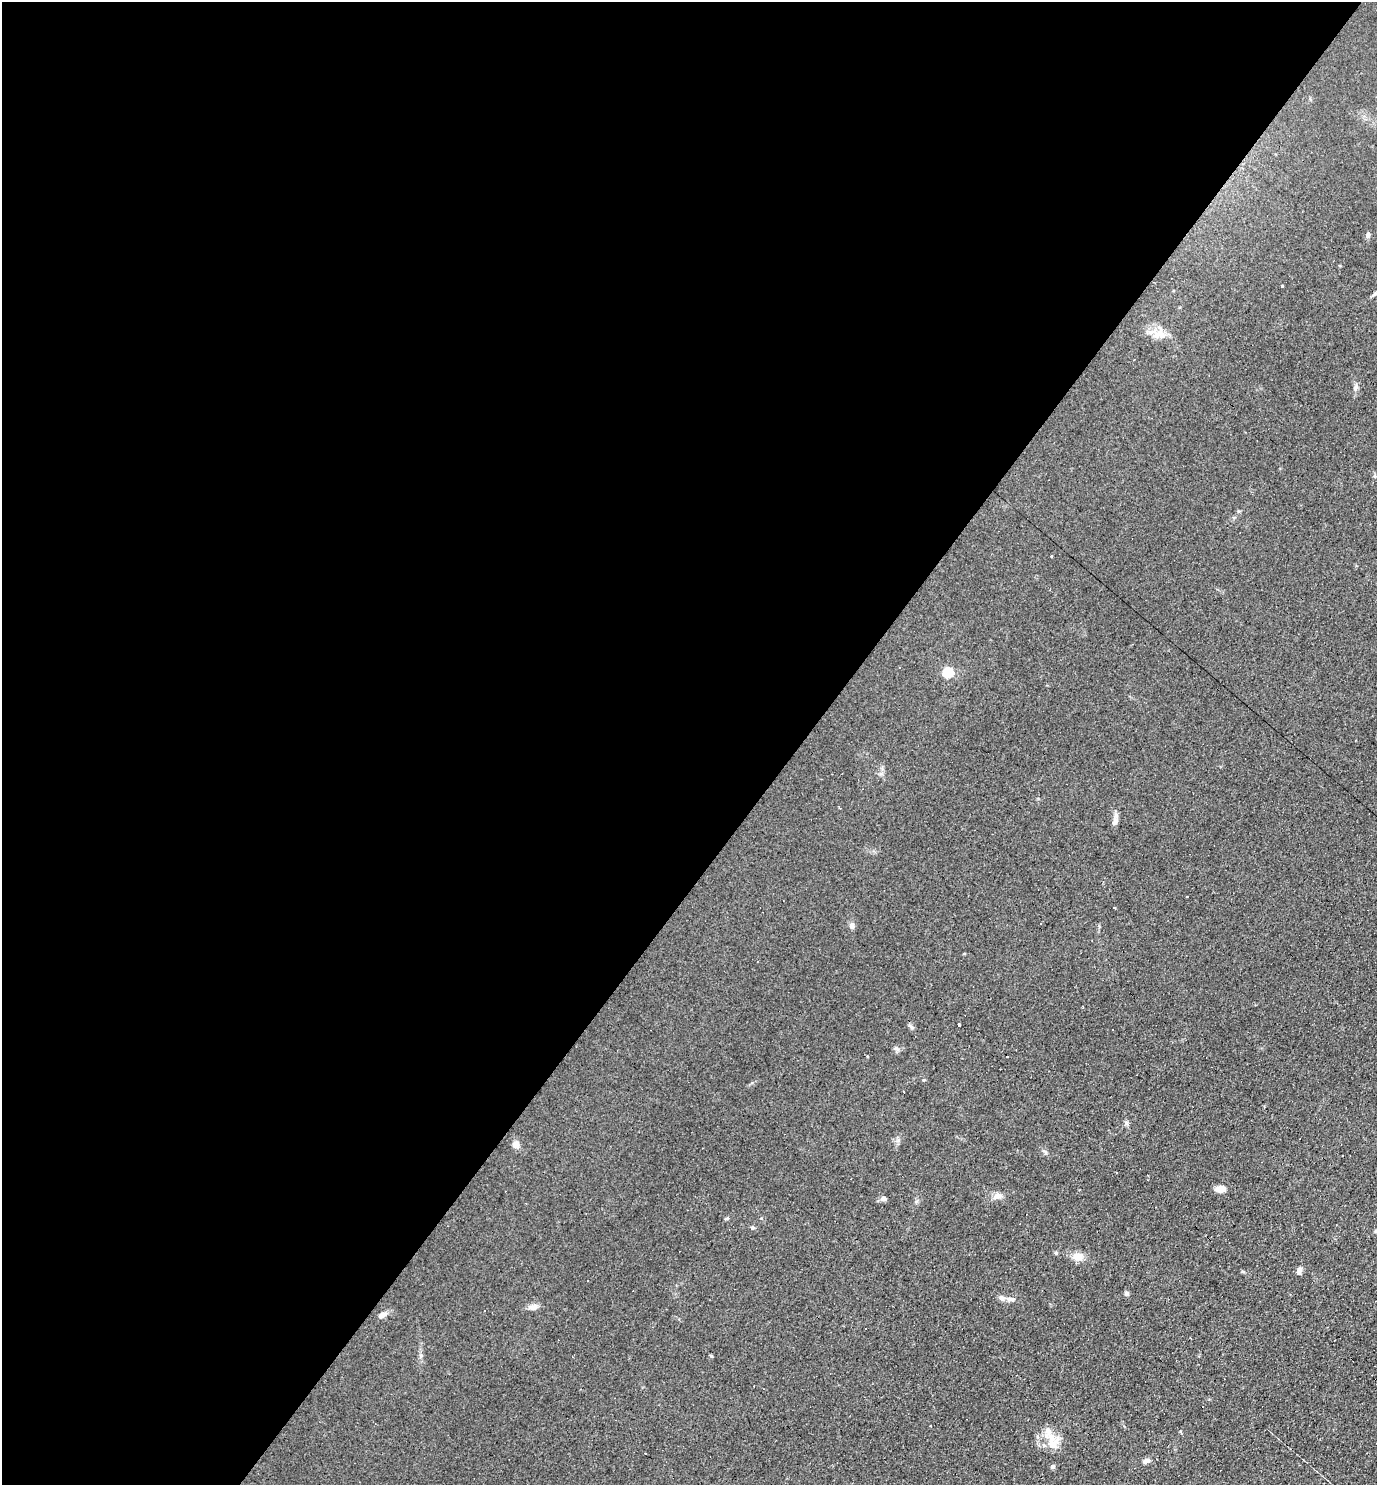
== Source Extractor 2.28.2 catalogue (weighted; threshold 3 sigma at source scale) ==
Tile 5 of 4 x 4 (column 1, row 2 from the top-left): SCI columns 149-1523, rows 2968-4450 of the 5940 x 5934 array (HDU 1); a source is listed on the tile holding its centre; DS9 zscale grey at full resolution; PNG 1379 x 1487 px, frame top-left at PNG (2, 2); no overlay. Shown black and unused: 58% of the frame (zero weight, under 3 of 4 exposures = <1% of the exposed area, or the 3 px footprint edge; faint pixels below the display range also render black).
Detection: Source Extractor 2.28.2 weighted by HDU 2 'WHT'; one run over the whole footprint, this tile lists its part. Background 0.104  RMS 0.0098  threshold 0.0441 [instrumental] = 3 sigma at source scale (4.5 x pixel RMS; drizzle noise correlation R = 1.50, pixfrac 1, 0.05/0.05 arcsec/px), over >= 5 px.
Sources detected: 40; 4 cosmic-ray / hot-pixel residue — not listed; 3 inside a brighter listed object's ellipse — not listed separately; the other 33 listed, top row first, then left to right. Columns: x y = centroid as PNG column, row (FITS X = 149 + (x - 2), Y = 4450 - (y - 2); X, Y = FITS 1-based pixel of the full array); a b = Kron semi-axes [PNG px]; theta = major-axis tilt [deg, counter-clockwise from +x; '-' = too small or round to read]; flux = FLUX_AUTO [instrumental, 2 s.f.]
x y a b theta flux
1368 235 8 5 75 2.6
1282 286 3 3 - 3
1375 294 8 4 27 1.7
1157 335 12 8 48 7.6
1355 387 8 6 64 2.7
1375 476 6 4 -90 1.3
1052 556 3 2 - 2
948 672 5 5 - 67
1115 821 15 6 79 4.9
1187 897 3 2 - 0.71
1041 923 2 2 - 0.82
852 926 8 7 - 3.1
959 1025 3 3 - 4.7
911 1027 8 4 -53 1.9
896 1048 7 4 -89 1.8
516 1145 7 7 - 7.1
1045 1152 8 4 -45 1.7
1221 1189 9 6 -1 9.2
997 1196 15 6 20 5.1
883 1198 7 6 - 3
752 1228 6 4 2 1.6
1376 1231 6 4 43 1.3
1056 1253 4 4 - 1.5
1078 1256 13 10 3 8.8
1299 1271 11 6 67 3.2
1126 1293 5 5 - 2.1
1010 1299 11 5 -2 3.7
533 1307 12 7 9 4.9
382 1315 11 6 33 4.5
711 1356 5 3 - 0.92
1051 1439 26 14 -26 16
1147 1461 10 6 22 3.4
1053 1466 6 6 - 1.9
Isophote crosses this tile's border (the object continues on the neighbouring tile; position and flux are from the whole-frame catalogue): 1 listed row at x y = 1376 1231
Unlisted compact peaks at least as high as the median listed source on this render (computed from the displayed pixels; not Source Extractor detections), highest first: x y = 898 1140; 727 1218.